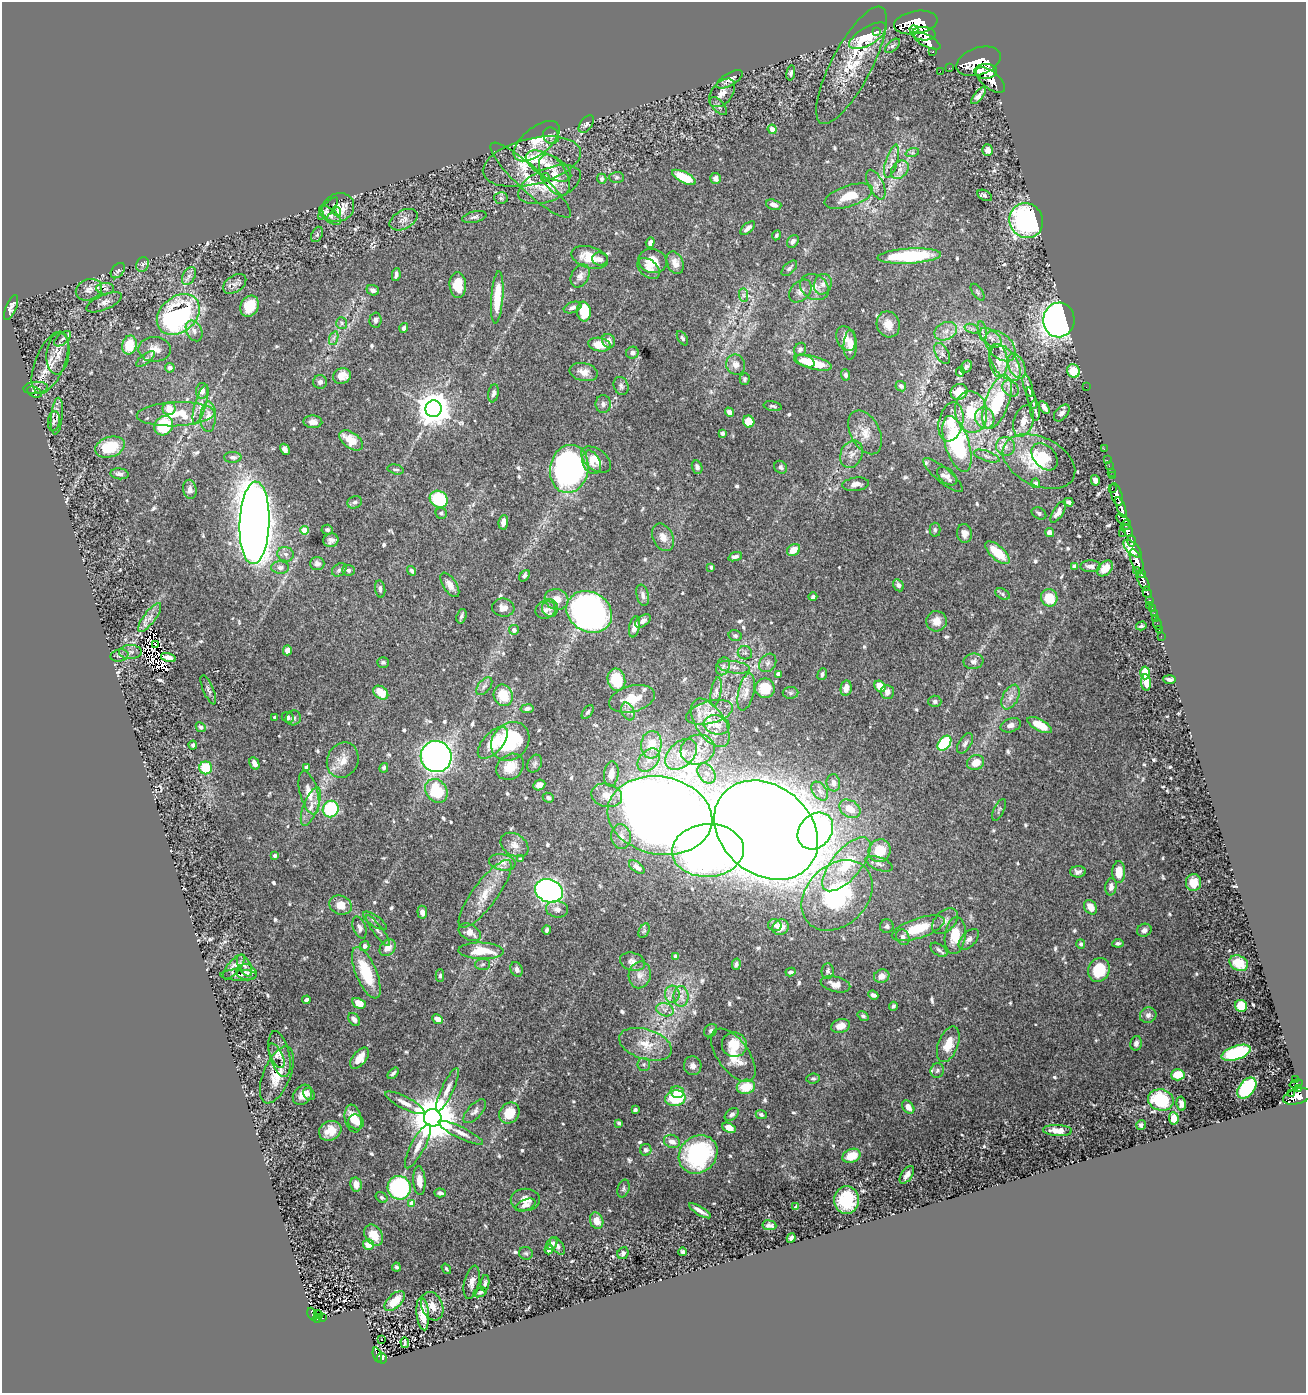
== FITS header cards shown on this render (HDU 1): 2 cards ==
NAXIS1  =                 1304
NAXIS2  =                 1391

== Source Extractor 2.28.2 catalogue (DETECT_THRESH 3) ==
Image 1304 x 1391 px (HDU 1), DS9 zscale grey, 1 PNG px = 1 image px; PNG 1308 x 1395 px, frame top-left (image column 1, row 1391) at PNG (2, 2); each listed source drawn as its Kron ellipse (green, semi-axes under 4 px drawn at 4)
Background 0.813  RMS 0.017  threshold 0.0512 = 3 sigma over >= 5 px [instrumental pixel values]
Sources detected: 684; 4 with non-positive FLUX_AUTO (blend fragments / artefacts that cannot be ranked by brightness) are neither listed nor drawn; of the other 680, the 500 brightest by FLUX_AUTO listed and drawn (180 fainter detections omitted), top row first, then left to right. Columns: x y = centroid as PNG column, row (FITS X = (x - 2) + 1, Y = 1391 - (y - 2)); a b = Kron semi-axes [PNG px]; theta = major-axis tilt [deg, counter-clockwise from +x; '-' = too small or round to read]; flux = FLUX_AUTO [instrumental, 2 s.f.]
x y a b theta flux
916 23 22 11 9 8100
914 30 4 3 - 640
876 32 3 2 - 29
924 34 12 6 -3 3600
868 36 21 9 31 31
927 41 15 6 -27 3400
892 46 9 5 42 2.7
933 52 3 3 - 110
979 61 23 13 19 9200
851 65 65 20 62 56
949 68 2 2 - 9.7
940 71 2 2 - 13
986 71 11 7 2 4400
791 73 7 4 78 2.7
730 79 15 6 30 7.1
990 80 17 8 -39 4900
722 93 16 10 51 11
979 96 10 4 51 5.1
718 106 11 5 -48 3.5
586 124 10 6 53 4.3
772 129 5 4 - 11
551 136 9 7 -48 3.8
537 141 27 13 39 22
988 150 6 5 - 5.7
912 153 7 4 18 2.3
892 161 17 6 73 7.3
532 162 50 23 14 58
548 166 25 11 -28 19
900 170 10 7 47 6.4
554 175 22 12 -61 20
545 177 4 4 - 6.2
617 177 7 5 0 2.5
684 177 13 5 -26 39
716 178 5 5 - 6.1
602 179 5 5 - 3.8
531 180 54 12 -43 31
549 184 33 16 22 30
876 185 16 7 -65 7.7
985 195 8 5 -28 3
849 196 25 10 18 26
501 198 7 6 - 2.7
774 205 8 5 -17 6.4
328 208 14 5 49 5.3
338 208 16 14 23 20
337 211 5 4 - 3.2
330 215 13 6 -40 4.7
474 217 12 5 13 3.4
403 220 15 9 28 7.2
1026 221 18 16 -58 240
748 228 9 4 41 5.3
317 234 8 5 65 2.4
776 235 5 4 - 2.3
793 241 7 5 54 4.2
650 243 5 4 - 5.3
909 256 32 7 3 93
590 257 19 10 -16 24
600 259 7 6 - 3.6
653 261 14 12 -14 21
675 263 12 8 -67 8.8
143 264 8 6 71 3.3
649 268 13 8 -40 8.9
789 268 9 5 44 3.4
118 271 9 6 51 3
396 275 6 3 80 3.5
189 276 9 6 61 4.5
580 276 12 8 61 6.4
235 284 13 8 34 6.2
823 284 10 8 65 6.5
458 285 13 8 -86 20
814 287 15 12 -31 12
105 289 9 6 -2 4.1
89 290 13 10 23 9.1
373 290 6 5 - 4.8
800 291 13 9 46 7.1
978 292 9 5 -54 2.4
743 295 7 4 -89 2.7
497 297 26 6 86 37
104 302 19 7 23 6.7
249 306 11 8 65 29
11 307 13 5 68 5.7
572 307 9 5 19 4.2
584 312 10 7 -83 31
178 314 24 17 40 270
375 320 7 6 - 3.8
1059 320 17 15 83 580
342 323 6 5 - 2.5
888 324 13 11 -68 14
404 328 5 4 - 3.8
972 329 7 4 -18 3.2
194 331 11 7 -62 6.5
946 331 12 8 24 9.2
982 331 10 3 -79 2.3
334 338 7 4 70 2.5
682 338 8 4 -58 2.2
846 338 13 9 -67 10
991 338 13 7 -39 7.4
63 339 10 5 41 4.2
609 341 7 6 - 7.4
129 345 9 7 78 32
599 345 11 6 -10 20
850 345 15 6 89 13
1000 346 18 11 -45 19
154 349 16 12 -1 12
800 349 7 5 57 3.6
58 353 21 11 83 15
632 353 6 6 - 4.7
942 354 11 6 -62 4.5
145 359 11 5 37 3.7
998 360 16 9 -86 13
805 361 10 5 -24 13
50 363 33 14 68 25
813 363 19 6 -14 35
1005 363 21 12 -54 22
736 365 10 9 - 8.1
1017 366 13 8 -65 10
966 367 6 5 - 2.9
170 368 5 4 - 3.5
1073 371 7 6 - 28
584 372 14 9 -12 10
960 372 5 4 - 2.2
845 375 5 4 - 2.6
342 376 9 7 22 12
745 379 6 5 - 2.4
320 382 7 7 - 3.9
621 386 9 7 -69 3.6
901 386 5 5 - 2.8
1028 386 12 3 -74 3.5
1086 387 2 2 - 35
35 388 12 6 5 4.6
1011 389 9 7 -43 4.8
202 391 8 6 87 7
34 392 8 5 -25 2.7
959 392 9 8 - 14
493 393 9 5 80 4.1
1031 398 11 2 -73 3.2
997 402 28 12 70 68
201 404 20 5 73 8.6
603 404 9 7 -90 4.1
773 406 9 4 -11 2.3
1044 407 7 4 -58 6.4
169 409 6 6 - 13
433 409 8 8 - 2500
1035 410 10 5 -86 2.9
729 412 5 4 - 7.2
971 412 21 16 -79 42
1062 413 10 6 49 4.9
176 414 39 12 2 42
57 416 18 6 84 6.3
208 417 15 8 88 12
985 418 11 9 -65 11
54 421 10 6 82 3.4
749 421 6 5 - 21
1023 421 16 9 72 12
313 422 9 6 -2 7.1
951 422 20 12 78 19
164 426 10 8 55 61
865 432 23 14 -62 18
722 433 4 4 - 2.7
351 440 13 7 -37 24
957 444 29 12 -72 140
1006 446 9 9 - 8
110 447 15 10 18 43
285 449 6 4 -61 5.8
1104 449 2 2 - 15
851 454 14 11 65 11
987 456 13 5 -19 4.5
233 457 8 5 0 3.5
1045 457 16 10 -49 15
596 460 17 10 -37 18
1107 460 2 2 - 13
591 462 12 8 -64 10
1039 462 38 24 -25 66
1109 466 2 2 - 18
697 467 7 5 -71 4.4
781 467 7 6 - 3.3
396 469 8 4 -13 2.5
569 469 24 19 79 300
1111 472 2 2 - 22
119 474 9 5 -6 4.2
943 475 25 7 -40 6.9
947 476 11 7 -42 6.1
1112 476 2 2 - 11
1095 480 5 4 - 6.2
1035 483 5 4 - 4.1
856 484 13 6 7 6.5
190 489 10 6 -82 4.8
1112 489 2 2 - 81
1117 494 12 5 -74 2000
439 499 9 8 - 69
355 502 7 6 - 3.3
1068 502 5 4 - 4.3
1121 507 11 4 -70 1400
1058 512 12 5 57 7.3
441 513 6 5 - 2.5
1039 513 8 5 -29 2.8
1123 520 8 4 -42 470
503 522 7 4 81 9.3
254 523 41 15 88 2600
1126 525 6 3 39 230
304 530 4 4 - 23
327 530 6 5 - 2.6
935 530 7 5 -90 2.3
1128 531 7 4 -62 810
1049 533 5 4 - 6
1122 533 2 2 - 52
964 534 9 7 -81 7.2
663 537 14 10 -65 11
331 540 8 6 19 5
1131 541 5 3 - 510
1132 549 11 5 -43 960
793 550 7 5 35 15
997 553 15 6 -42 31
286 554 8 7 - 4.8
735 557 7 4 21 3.9
1137 561 13 5 -69 3500
317 564 7 6 - 4
1075 566 4 4 - 3.9
1090 566 10 6 0 5.3
711 567 4 3 - 2.6
280 568 9 6 1 4.8
1105 568 9 6 46 14
339 570 8 6 35 3
348 570 6 5 - 2.8
1136 570 3 2 - 190
412 571 5 3 - 2.6
1141 573 4 3 - 550
524 576 6 4 52 3.2
1143 581 11 4 -60 1700
450 585 14 6 -57 7.3
898 585 6 5 - 4.7
380 589 9 5 -82 3.3
1147 592 6 3 -70 280
1003 594 8 5 -29 2.4
643 595 11 6 -76 4.9
813 597 4 4 - 3.3
1049 598 9 8 - 30
557 599 12 10 -18 13
1149 600 3 3 - 150
1149 605 2 2 - 9.2
503 608 11 9 -8 7.8
550 608 9 8 - 5.6
1152 608 3 2 - 34
546 610 10 9 - 7.5
589 612 24 20 -31 500
1154 613 2 2 - 10
461 616 7 4 72 2.9
150 617 17 6 53 8.4
1155 619 2 2 - 9.6
643 621 9 5 35 5.3
936 621 10 10 - 13
1157 624 6 2 -71 8.9
1141 626 5 4 - 2.4
634 627 11 5 78 8.2
514 630 5 5 - 5.2
1159 630 2 2 - 9.1
735 636 7 5 -15 2.6
1161 636 2 2 - 3.9
156 644 3 2 - 4
287 650 5 4 - 8.6
130 652 11 7 1 4.4
745 653 7 6 - 3
119 656 9 6 12 2.9
168 658 8 4 -16 8.4
973 661 10 7 9 5.1
383 662 6 5 - 2.6
768 663 10 7 52 4.9
723 666 9 6 73 4.4
734 667 16 6 -9 7.4
1145 673 6 5 - 25
778 674 4 3 - 5.8
822 674 6 4 69 2.9
1169 679 6 3 -2 3.5
616 680 11 8 -77 41
1146 682 8 5 -84 12
484 686 10 6 51 3.9
880 686 6 5 - 25
765 688 10 9 - 27
846 688 8 5 79 11
208 690 15 5 -67 3.8
716 692 15 5 80 4.4
746 692 19 8 77 11
887 692 7 6 - 6
381 693 8 6 -38 22
791 693 8 6 -1 3.2
503 695 11 9 -70 30
1010 697 13 7 63 8.4
632 699 23 13 14 27
935 701 7 6 - 3.1
527 709 6 4 11 4
588 712 8 4 52 2.6
628 712 9 6 -64 4.6
710 712 24 11 14 19
275 717 3 3 - 3
288 717 6 5 - 3.8
293 718 8 7 - 3.4
710 723 27 14 -57 30
717 725 13 9 -12 9.5
1011 725 10 6 19 5.3
1040 725 13 5 -29 26
201 727 5 4 - 2.5
510 741 21 17 47 91
493 743 19 10 48 29
944 743 8 5 52 100
965 743 11 6 58 4.3
193 745 4 3 - 2.5
651 745 14 10 85 24
698 750 17 14 17 19
681 754 18 12 42 24
436 757 16 15 - 560
343 760 18 15 65 17
649 760 13 9 48 12
976 762 9 7 27 15
254 763 7 4 -64 7.3
535 764 9 7 64 3.4
510 767 15 12 37 20
206 768 6 6 - 36
307 768 4 4 - 14
384 768 5 4 - 2.8
706 773 11 8 -56 9.1
611 774 13 7 83 12
833 783 8 6 -82 5.4
539 785 6 5 - 6
436 791 13 10 -52 64
820 791 10 6 -52 5.1
309 793 22 9 -75 16
607 795 16 11 -14 16
548 798 6 4 -24 2.8
311 806 20 7 69 12
331 809 8 8 - 87
850 809 11 8 -32 17
999 810 12 5 63 2.6
660 815 53 39 -11 4400
766 830 56 44 -39 5500
815 831 20 16 49 350
621 837 12 10 -83 10
514 845 15 11 -33 10
708 850 36 26 4 1000
880 851 11 11 - 30
275 855 3 3 - 2.8
520 859 4 4 - 2.3
502 862 13 8 -10 8.4
846 864 33 14 50 55
879 864 14 6 -21 5.4
637 867 9 5 -36 6.7
1078 872 8 5 3 4.5
1119 872 11 6 89 15
1194 882 8 7 - 16
1111 887 8 5 81 5.5
549 891 14 11 -21 390
485 894 41 12 54 30
837 895 40 30 44 140
341 905 11 9 -20 16
1091 907 8 6 -55 11
557 909 11 8 -5 6.5
422 912 6 4 -83 6.2
375 921 14 5 -35 4.3
945 921 15 10 46 8.6
775 925 7 6 - 3.8
887 926 7 6 - 3
781 927 8 7 - 9.7
360 928 11 6 -70 4.7
918 928 27 10 18 39
378 930 19 5 -53 5.4
547 930 5 4 - 2.5
1144 930 7 6 - 4
644 931 8 5 65 2.4
470 932 12 7 -29 11
955 935 19 10 83 27
903 937 8 6 -66 5.3
969 939 12 7 46 5.6
1118 943 6 4 7 2.8
1081 944 5 4 - 3
365 946 5 4 - 4.1
388 948 9 7 48 9.9
939 950 9 5 -35 3.2
481 951 22 8 -2 36
676 957 4 4 - 11
632 962 13 9 -15 6.3
1239 963 10 7 -30 19
483 964 7 5 3 2.5
736 964 6 4 77 2.7
244 966 12 6 -64 4.5
234 967 15 6 50 7.1
517 969 7 6 - 4.9
1099 970 12 10 66 43
828 971 8 6 89 3.2
246 972 10 8 -16 4.6
790 972 5 4 - 2.9
366 973 27 10 -67 47
239 975 18 5 -1 4.8
640 975 13 11 78 9.6
440 976 6 4 88 2.4
882 976 8 6 21 9.3
835 984 15 7 -14 10
672 994 8 7 - 6.5
873 995 5 4 - 3.7
681 996 10 7 -89 7.6
306 1000 4 4 - 4.3
359 1003 7 5 -28 18
893 1006 4 3 - 2.3
1241 1006 6 6 - 33
665 1010 9 6 -18 5.8
1148 1015 8 7 - 5.8
863 1016 6 4 -36 2.4
354 1019 7 5 -52 5.3
437 1019 6 4 -25 9.2
841 1026 9 6 15 11
711 1031 7 5 47 2.8
1136 1043 7 5 77 5
646 1044 27 15 -18 27
948 1044 18 10 69 23
734 1045 12 12 - 22
1236 1053 15 7 18 84
280 1054 23 10 -76 13
733 1055 31 15 -53 28
276 1056 13 6 -65 4.8
360 1058 12 6 51 17
644 1064 6 6 - 2.9
693 1066 9 8 - 6.6
937 1070 7 7 - 3.2
393 1073 7 3 48 2.7
277 1075 30 13 68 30
1178 1075 7 5 2 26
813 1079 7 5 7 2.3
1296 1079 4 3 - 58
1296 1084 7 3 16 260
746 1087 9 7 12 30
1247 1088 12 7 51 100
1298 1088 4 3 - 240
447 1090 24 6 65 9.8
677 1092 7 6 - 12
309 1094 6 5 - 3.4
1291 1094 3 2 - 110
302 1095 11 8 50 13
1297 1096 14 7 15 1600
675 1098 10 8 11 55
1161 1100 13 10 -13 81
405 1103 22 6 -27 9.4
1181 1104 7 4 -80 5.6
908 1107 7 5 -53 9.2
635 1110 4 3 - 2.5
475 1111 15 7 48 5.9
509 1113 11 9 50 24
732 1114 8 5 39 4.4
761 1114 5 4 - 3.1
433 1118 9 8 - 6600
1174 1118 6 5 - 17
353 1119 14 8 -78 18
356 1122 8 7 - 9.2
619 1123 4 3 - 2.7
1141 1125 5 4 - 3.7
729 1128 7 4 -26 13
1057 1130 14 5 -3 11
330 1131 12 9 28 17
461 1133 24 5 -26 10
672 1141 8 6 -23 6.8
418 1146 24 7 62 12
646 1150 6 5 - 2.8
698 1154 20 18 43 130
851 1156 9 6 22 24
907 1175 10 5 55 6.1
419 1181 14 6 -86 11
356 1184 7 5 -78 12
399 1188 12 11 - 180
623 1188 9 5 73 2.9
440 1193 6 4 -3 3.7
382 1197 6 5 - 2.3
525 1200 14 11 -1 11
846 1200 14 12 86 52
412 1204 4 4 - 19
526 1205 11 5 21 7.2
796 1207 4 3 - 3.9
700 1211 12 3 -31 6.7
597 1221 8 6 -72 14
769 1225 7 5 -6 4
374 1235 11 8 -54 17
791 1238 5 4 - 4
368 1244 5 5 - 15
552 1244 6 5 - 3.7
557 1246 10 5 -53 4.3
549 1249 5 4 - 9.7
683 1252 4 4 - 2.7
526 1253 7 6 - 2.4
623 1253 6 5 - 4
396 1267 4 4 - 2.3
446 1269 5 4 - 2.6
472 1282 17 7 78 7.5
485 1283 8 4 84 2.5
480 1292 7 4 21 2.3
395 1301 12 6 43 25
432 1306 15 10 -68 15
312 1314 7 4 -64 150
423 1314 17 6 -85 20
318 1315 5 3 - 18
317 1318 4 3 - 110
322 1318 3 3 - 14
381 1339 3 3 - 2.4
405 1343 5 3 - 2.4
377 1355 8 3 -71 170
382 1358 5 5 - 180
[180 fainter detections neither listed nor drawn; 4 non-positive-flux detections neither listed nor drawn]